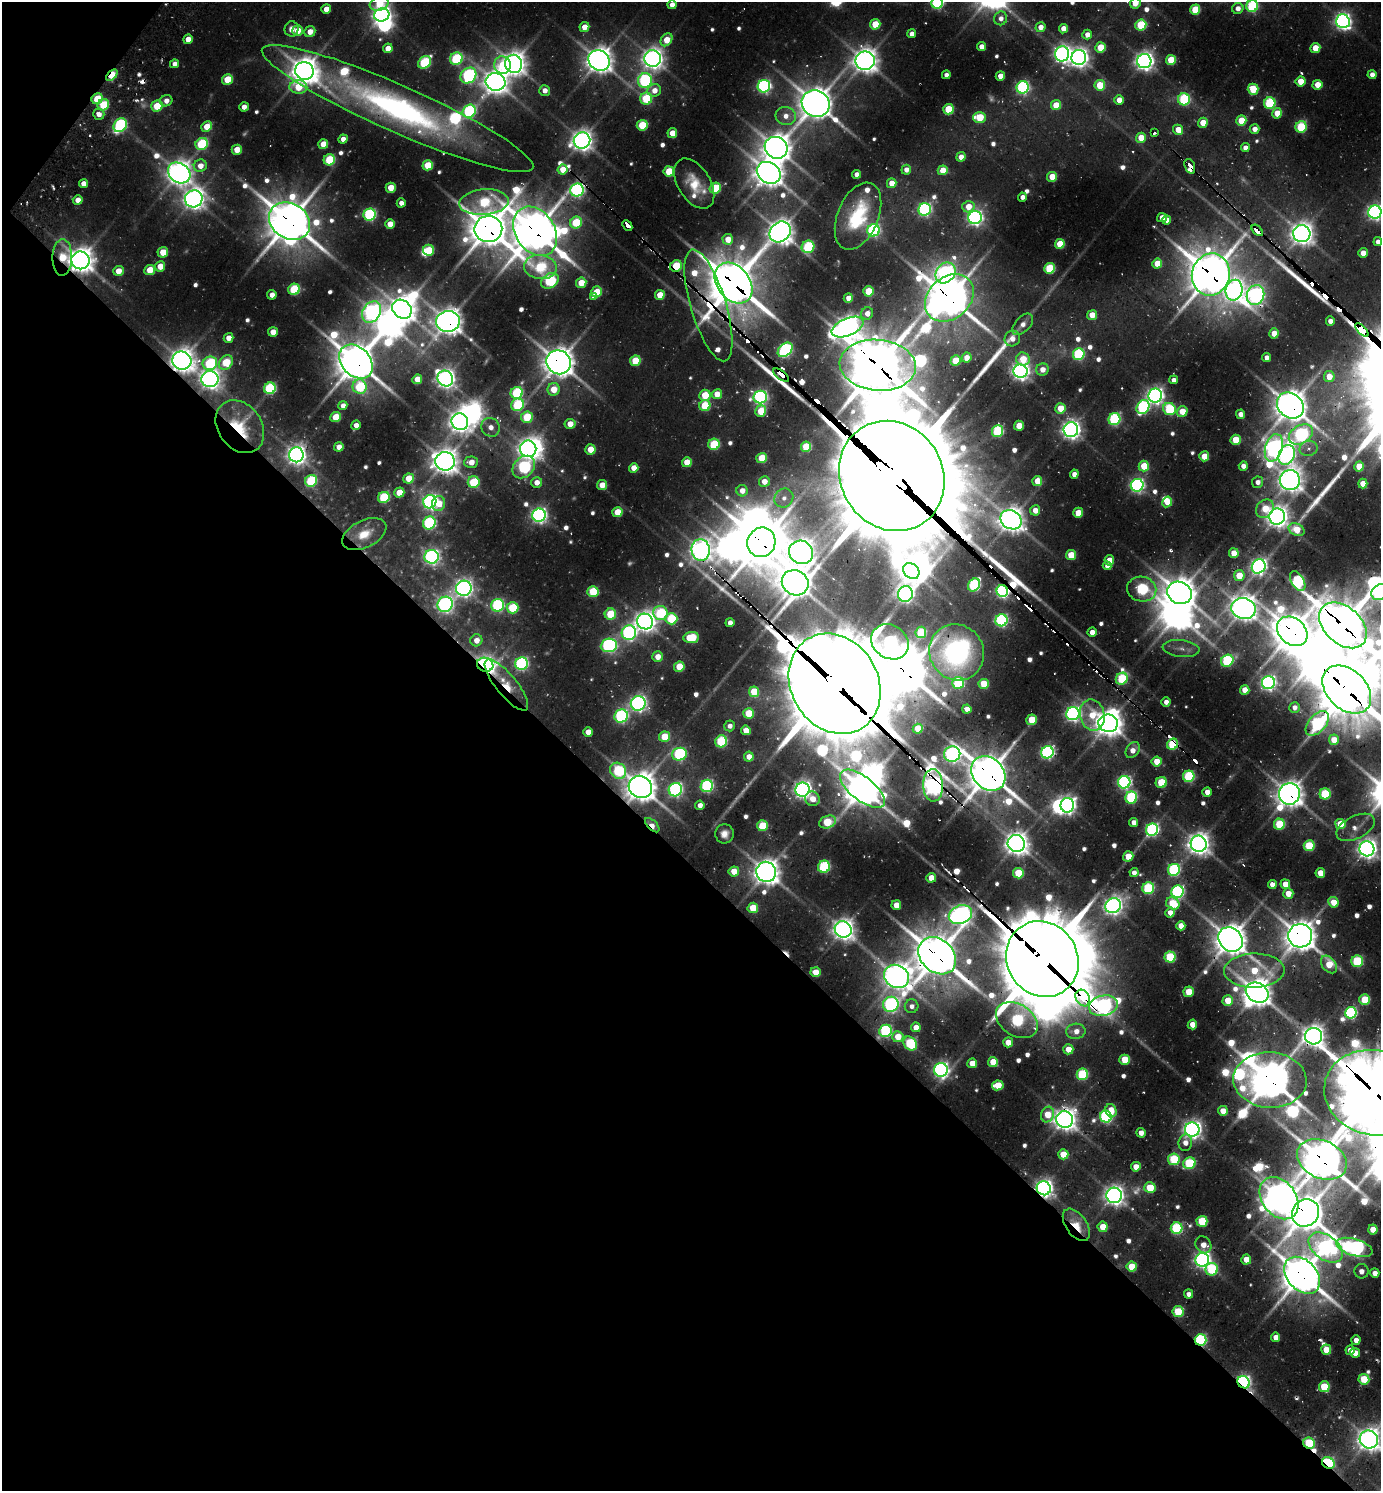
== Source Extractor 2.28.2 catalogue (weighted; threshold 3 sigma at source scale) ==
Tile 9 of 4 x 4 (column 1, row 3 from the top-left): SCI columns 298-1676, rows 1523-3011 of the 5998 x 5989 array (HDU 1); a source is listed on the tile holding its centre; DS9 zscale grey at full resolution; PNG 1383 x 1493 px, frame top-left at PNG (2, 2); each listed source drawn as its Kron ellipse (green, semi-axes under 4 px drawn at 4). Shown black and unused: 43% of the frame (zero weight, under 2 of 3 exposures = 3% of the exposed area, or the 3 px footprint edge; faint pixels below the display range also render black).
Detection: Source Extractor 2.28.2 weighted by HDU 2 'WHT'; one run over the whole footprint, this tile lists its part. Background 0.106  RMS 0.0097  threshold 0.0438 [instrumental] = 3 sigma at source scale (4.5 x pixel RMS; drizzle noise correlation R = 1.50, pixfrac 1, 0.05/0.05 arcsec/px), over >= 5 px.
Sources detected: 722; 26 too faint to see at this stretch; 34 inside a brighter object's white glare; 22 cosmic-ray / hot-pixel residue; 2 long thin detections or spike segments (spike, bleed or trail) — neither listed nor drawn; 11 inside a brighter listed object's ellipse — not listed separately; of the other 627, all 500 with FLUX_AUTO >= 6.98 (the completeness limit of this list) listed and drawn (127 fainter detections not listed), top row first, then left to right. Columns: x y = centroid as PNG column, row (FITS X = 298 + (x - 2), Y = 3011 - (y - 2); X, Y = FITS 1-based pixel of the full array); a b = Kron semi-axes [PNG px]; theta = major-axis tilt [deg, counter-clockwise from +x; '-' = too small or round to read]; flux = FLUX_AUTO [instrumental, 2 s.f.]
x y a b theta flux
379 3 10 7 19 44
937 3 6 6 - 200
1135 3 5 5 - 17
672 5 4 4 - 11
1252 6 6 5 - 130
1238 8 6 5 - 9.4
326 9 5 4 - 18
1195 10 5 5 - 52
382 15 8 6 18 770
1001 18 7 6 - 8.8
1343 21 7 7 - 520
875 24 5 5 - 39
1141 25 5 5 - 79
584 27 5 4 - 18
1040 27 5 5 - 12
292 29 7 7 - 9.6
1063 29 5 4 - 14
297 31 5 5 - 24
310 32 5 5 - 15
911 34 4 4 - 8.9
1087 35 5 4 - 10
188 39 5 4 - 15
667 40 7 5 55 28
981 47 4 4 - 12
1100 47 5 5 - 43
388 48 5 4 - 16
1315 48 5 5 - 25
1062 54 7 7 - 520
1079 58 7 7 - 860
456 59 6 6 - 120
653 59 8 8 - 1000
599 60 11 9 -37 1600
1171 60 5 5 - 46
865 61 9 9 - 1400
1144 61 7 7 - 770
425 62 7 5 46 120
174 64 4 4 - 8
514 64 9 8 - 1200
502 65 8 8 - 46
304 71 9 9 - 1600
112 75 7 4 47 44
946 75 4 4 - 7.6
1372 75 4 4 - 8.8
468 76 8 7 - 260
1000 76 5 4 - 15
227 79 5 5 - 39
645 81 7 7 - 230
1301 81 5 5 - 27
496 82 10 8 -14 1500
1100 85 5 5 - 47
1317 85 5 5 - 27
764 86 6 6 - 290
298 87 9 6 -1 43
1023 87 6 6 - 260
1253 89 5 5 - 55
545 90 5 5 - 9.3
654 90 7 6 - 14
97 99 6 5 - 43
646 99 6 6 - 81
1184 99 6 6 - 120
1119 100 5 4 - 14
166 101 6 5 - 9.7
816 103 14 13 - 2200
1270 103 6 5 - 120
103 105 6 5 - 60
1056 105 5 5 - 32
157 106 6 5 - 45
244 107 5 4 - 9
397 108 148 23 -24 440
948 109 5 5 - 48
469 111 7 6 - 200
1277 113 5 5 - 23
99 114 6 5 - 9.4
786 116 10 9 - 12
979 117 6 5 - 52
1241 120 5 5 - 38
1203 123 5 4 - 23
120 125 7 6 - 200
642 125 5 5 - 60
207 127 5 5 - 27
1301 127 6 5 - 94
1255 129 5 4 - 11
1178 130 5 5 - 19
672 133 5 4 - 22
1154 133 3 3 - 15
1141 138 5 5 - 28
343 139 5 4 - 9.9
582 141 8 8 - 960
202 144 6 5 - 100
323 144 5 5 - 25
776 148 12 10 -29 1700
1245 148 4 4 - 9.8
237 150 5 5 - 22
961 157 5 4 - 13
329 160 6 5 - 81
428 165 5 5 - 48
200 166 6 6 - 13
1190 166 7 5 -68 79
562 169 5 5 - 21
906 170 5 4 - 9.4
943 170 5 5 - 27
669 171 5 5 - 57
179 173 12 9 -36 1400
769 173 12 10 -33 1800
857 174 4 4 - 11
1052 177 5 5 - 29
84 183 4 4 - 13
694 183 28 16 -58 35
892 183 5 4 - 17
391 188 5 5 - 26
715 188 6 5 - 69
577 190 7 6 - 320
1022 197 4 4 - 8
194 199 9 8 - 990
78 200 5 4 - 13
484 202 25 13 4 110
401 203 4 4 - 8.9
968 207 6 6 - 21
925 209 6 6 - 270
1375 212 6 6 - 470
370 215 6 6 - 180
858 216 35 20 67 80
975 218 7 6 - 440
1162 218 5 4 - 15
1167 220 4 4 - 9.8
289 221 21 17 -33 3600
576 223 6 5 - 73
390 224 5 4 - 19
627 225 6 4 -48 48
488 229 14 13 - 3000
873 230 6 6 - 230
1257 230 7 3 -44 480
535 231 26 19 -57 3600
780 232 11 9 43 1500
1302 234 9 8 - 1100
728 239 5 5 - 22
1378 242 4 4 - 7.1
1060 244 5 5 - 36
808 247 6 6 - 130
428 250 5 5 - 54
163 252 5 5 - 28
1363 253 5 5 - 13
62 258 18 10 89 41
80 260 9 9 - 1600
1157 263 5 5 - 27
160 266 5 5 - 20
676 266 6 5 - 66
540 267 16 12 -5 93
1050 268 5 5 - 78
150 270 5 5 - 32
118 271 5 5 - 18
946 273 11 9 50 490
1211 274 21 19 72 3400
550 281 9 7 31 140
581 283 5 5 - 34
733 283 22 16 -52 4100
294 289 6 5 - 88
1234 290 10 8 74 750
868 291 5 5 - 43
597 292 5 5 - 40
272 295 5 4 - 12
660 295 5 5 - 30
1256 295 10 8 67 560
593 296 4 4 - 7.5
848 298 5 4 - 14
949 298 27 20 41 3200
708 305 58 17 -73 270
402 309 10 8 -43 1600
372 312 11 8 59 510
867 313 6 6 - 13
1092 315 5 4 - 23
448 321 12 10 7 1700
1330 321 4 4 - 11
1023 324 13 7 46 8.8
848 327 17 8 23 1200
1362 330 8 4 -45 1200
273 332 5 4 - 19
1274 333 5 5 - 18
228 338 5 4 - 14
1012 339 8 7 - 9.5
785 350 8 6 43 240
1079 354 6 5 - 150
966 357 5 5 - 15
1267 358 4 4 - 7.5
1023 359 7 6 - 29
182 361 9 9 - 1400
635 361 5 5 - 44
955 361 5 5 - 40
226 362 8 6 47 53
356 362 19 14 -47 3000
559 362 12 11 - 2000
210 363 7 6 - 120
878 365 38 25 -5 5300
1042 369 6 6 - 12
1020 371 7 6 - 670
781 375 9 3 -39 210
1329 377 5 5 - 20
445 378 8 7 - 780
210 379 8 8 - 850
417 379 5 4 - 22
1173 380 4 4 - 7.5
360 387 7 7 - 88
270 388 6 5 - 140
554 389 6 6 - 29
517 393 6 6 - 130
717 394 5 4 - 22
705 395 5 5 - 45
1155 396 7 7 - 580
760 397 7 6 - 340
343 405 4 4 - 7.1
517 405 7 6 - 110
1290 405 14 12 -40 2400
705 406 6 5 - 63
1143 407 7 6 - 200
1060 408 5 5 - 31
1169 409 6 6 - 110
761 411 6 5 - 47
1182 411 5 5 - 26
1240 414 5 4 - 10
336 417 5 5 - 36
527 417 6 5 - 61
1114 419 6 5 - 170
460 422 9 8 - 1100
570 424 5 5 - 18
356 425 5 4 - 8.8
1019 426 5 5 - 29
240 427 28 22 -54 62
491 427 10 9 - 9.5
1071 430 7 7 - 780
998 431 6 5 - 120
1301 434 13 9 31 300
1236 440 5 5 - 43
714 444 6 5 - 87
339 447 5 4 - 13
806 447 5 5 - 62
1274 448 14 8 73 720
1309 448 9 7 13 8
528 449 8 8 - 930
590 449 5 5 - 29
296 455 7 7 - 830
1287 455 10 8 68 520
1204 456 5 5 - 27
762 458 5 5 - 47
445 461 10 9 - 1400
471 462 7 5 4 14
687 462 5 5 - 28
1144 466 5 5 - 43
1243 466 5 4 - 9.4
1359 466 5 5 - 29
524 467 12 9 44 200
634 468 5 4 - 17
1074 474 4 4 - 10
892 476 57 51 -57 41000
408 478 5 5 - 29
1290 480 10 10 - 1200
311 481 6 5 - 98
764 481 5 5 - 15
1037 481 5 5 - 27
474 482 6 6 - 67
537 482 5 5 - 12
1258 482 6 5 - 8.3
1363 484 5 4 - 18
602 485 5 5 - 20
1137 485 6 6 - 350
742 491 5 5 - 13
399 492 5 5 - 25
384 497 6 5 - 91
784 498 10 9 - 8.1
430 502 7 6 - 470
1167 502 5 4 - 27
439 504 7 6 - 22
1265 509 10 8 50 26
1035 510 5 5 - 15
617 512 5 5 - 36
1078 513 5 5 - 28
539 515 7 6 - 470
1277 517 8 8 - 1100
1011 520 11 9 -32 1400
429 523 7 6 - 170
1297 530 8 6 -27 29
364 534 24 13 26 27
761 542 15 14 - 3600
701 550 11 9 -84 1000
801 552 12 11 - 1200
1234 553 5 5 - 21
1071 555 5 5 - 39
432 557 7 7 - 410
1109 560 5 5 - 22
1107 566 4 4 - 7.7
1259 566 7 6 - 520
911 571 9 7 -41 1100
1239 575 5 5 - 27
1298 581 11 6 -60 180
795 583 14 12 -29 2000
974 585 7 5 53 160
464 588 8 7 - 660
1142 589 15 12 -11 130
593 591 5 5 - 68
1002 591 6 5 - 340
1380 592 9 7 34 500
1179 593 13 11 -26 2100
905 594 8 7 - 580
445 604 8 7 - 470
497 605 6 6 - 180
513 608 6 5 - 82
1244 608 12 10 -14 1400
661 613 7 7 - 110
610 614 5 5 - 53
671 619 6 6 - 79
1001 620 6 6 - 220
645 622 8 7 - 990
730 623 4 4 - 10
1343 625 27 18 -42 4500
1292 631 17 13 -41 2700
921 632 5 5 - 57
1092 632 4 4 - 12
629 633 7 7 - 350
691 637 8 5 6 64
476 640 6 6 - 14
890 642 20 16 -34 260
609 645 8 7 - 310
1181 648 18 8 -6 11
957 652 28 27 - 190
658 657 5 5 - 16
1227 661 6 5 - 130
521 664 6 6 - 250
485 665 8 7 - 670
679 667 5 5 - 42
1122 679 6 5 - 92
958 683 6 6 - 100
1268 683 6 6 - 420
835 684 52 43 -59 21000
984 684 5 5 - 36
506 685 32 10 -51 43
1245 690 5 4 - 21
1347 690 28 19 -44 6400
754 692 5 5 - 39
1166 702 4 4 - 8.3
638 703 7 7 - 500
1294 707 5 5 - 7
967 709 4 4 - 12
748 713 5 5 - 40
1073 714 7 6 - 460
1092 715 16 12 -78 36
621 716 7 6 - 230
1031 720 5 5 - 41
1108 723 10 9 - 1600
1317 723 14 8 48 220
730 726 5 5 - 7.8
918 729 5 4 - 32
746 730 5 5 - 21
588 732 5 4 - 15
665 737 5 5 - 43
1334 740 5 5 - 24
721 741 6 5 - 110
1173 744 6 5 - 97
1133 750 9 6 55 13
1047 752 6 6 - 300
679 754 7 6 - 190
952 754 8 7 - 460
749 757 5 5 - 13
1157 762 5 5 - 27
618 771 8 7 - 110
988 773 19 15 -48 3500
1189 776 6 5 - 130
1124 782 6 6 - 310
1161 782 5 5 - 55
933 785 16 10 -87 880
707 786 6 6 - 200
640 787 12 10 -32 2100
862 789 27 12 -38 2600
675 790 7 6 - 290
802 790 7 7 - 690
1207 792 5 4 - 11
1289 794 11 10 - 1600
1325 794 5 5 - 84
1131 798 6 6 - 140
812 799 7 7 - 18
700 805 5 4 - 8.5
1067 805 7 6 - 540
827 822 9 6 21 59
1134 822 4 4 - 10
1279 824 5 5 - 65
1340 824 5 5 - 33
652 825 9 4 -44 17
762 826 5 5 - 52
1356 827 21 11 27 14
1152 830 6 6 - 270
724 834 9 9 - 9.8
1016 844 9 8 - 1200
1199 844 8 8 - 1100
1309 846 5 5 - 74
1367 849 7 7 - 920
1128 856 5 5 - 25
824 867 6 6 - 130
1174 870 6 6 - 170
734 871 5 5 - 23
766 872 10 10 - 1600
1018 873 5 5 - 48
1134 873 4 4 - 7
1320 873 5 5 - 24
931 878 5 5 - 21
1272 884 4 4 - 13
1285 884 5 4 - 18
1148 888 6 6 - 110
1178 892 6 6 - 240
1288 894 5 5 - 19
1333 902 5 5 - 23
1173 903 7 5 -28 49
896 905 5 5 - 23
1113 906 8 7 - 670
753 908 5 5 - 37
1170 913 5 4 - 14
960 915 12 9 22 860
1181 926 4 4 - 17
843 929 9 8 - 1000
1300 936 12 12 - 2100
1230 939 13 11 -47 2200
937 956 21 16 -44 3700
1170 957 5 5 - 91
1042 959 39 35 -58 14000
1357 961 6 6 - 87
1329 964 10 6 -51 31
1254 971 30 17 1 67
815 972 5 5 - 23
896 976 13 11 -31 1600
1189 992 5 5 - 32
1257 993 12 9 -31 1700
1083 998 9 6 -58 610
1365 1000 5 5 - 52
1228 1001 5 5 - 29
891 1004 8 7 - 370
912 1006 7 6 - 7.3
1103 1006 14 10 14 450
1351 1013 6 5 - 180
1017 1020 23 15 -32 180
1192 1024 5 4 - 17
916 1027 5 5 - 14
886 1031 6 6 - 180
1076 1031 9 7 6 13
1314 1036 8 8 - 1100
898 1037 5 5 - 24
1008 1042 5 5 - 17
910 1043 7 6 - 110
1068 1049 5 5 - 19
1125 1060 5 5 - 42
993 1062 5 5 - 29
972 1063 5 5 - 21
941 1070 7 7 - 450
1082 1074 6 5 - 110
1270 1080 37 27 -3 3600
998 1085 6 5 - 34
1374 1093 51 42 -13 8500
1111 1111 7 5 -74 21
1223 1111 5 5 - 18
1047 1114 8 6 69 31
1106 1117 6 6 - 210
1065 1119 8 8 - 1200
1192 1129 7 7 - 700
1141 1133 5 4 - 12
1185 1143 8 6 82 10
1063 1154 5 5 - 29
1174 1159 6 5 - 81
1322 1159 26 18 -26 3300
1189 1163 6 5 - 98
1136 1167 5 5 - 17
1044 1188 7 7 - 680
1150 1188 5 5 - 40
1114 1195 8 7 - 890
1279 1198 23 17 -53 2100
1306 1213 14 13 - 2700
1202 1221 5 5 - 67
1076 1225 18 10 -54 32
1103 1227 5 5 - 25
1177 1228 6 6 - 130
1373 1229 5 4 - 22
1203 1245 9 7 -55 15
1354 1247 18 8 -16 490
1326 1248 19 12 -37 460
1246 1259 5 5 - 19
1202 1260 7 6 - 530
1132 1267 5 5 - 36
1212 1269 6 6 - 97
1361 1271 7 7 - 8.3
1375 1273 5 4 - 13
1302 1275 21 15 -48 3400
1189 1294 4 4 - 7.5
1178 1312 5 5 - 62
1276 1337 5 4 - 13
1200 1340 6 5 - 170
1356 1340 4 4 - 9.3
1326 1350 5 5 - 28
1350 1350 5 4 - 11
1355 1353 5 5 - 15
1364 1379 5 5 - 51
1243 1382 7 5 -43 360
1324 1387 5 5 - 52
1369 1439 9 9 - 1200
1309 1443 6 5 - 87
1328 1463 7 5 -33 210
Overlapping masked pixels (flux is a lower limit): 69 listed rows (the first 20) at x y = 112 75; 97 99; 397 108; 1190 166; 577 190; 289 221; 627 225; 488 229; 1257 230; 535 231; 62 258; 80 260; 676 266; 1211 274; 733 283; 949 298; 708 305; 448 321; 1362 330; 182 361
Isophote crosses this tile's border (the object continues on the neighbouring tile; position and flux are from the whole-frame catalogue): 9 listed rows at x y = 379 3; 937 3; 1135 3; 1252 6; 1375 212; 1380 592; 1347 690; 1374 1093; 1369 1439